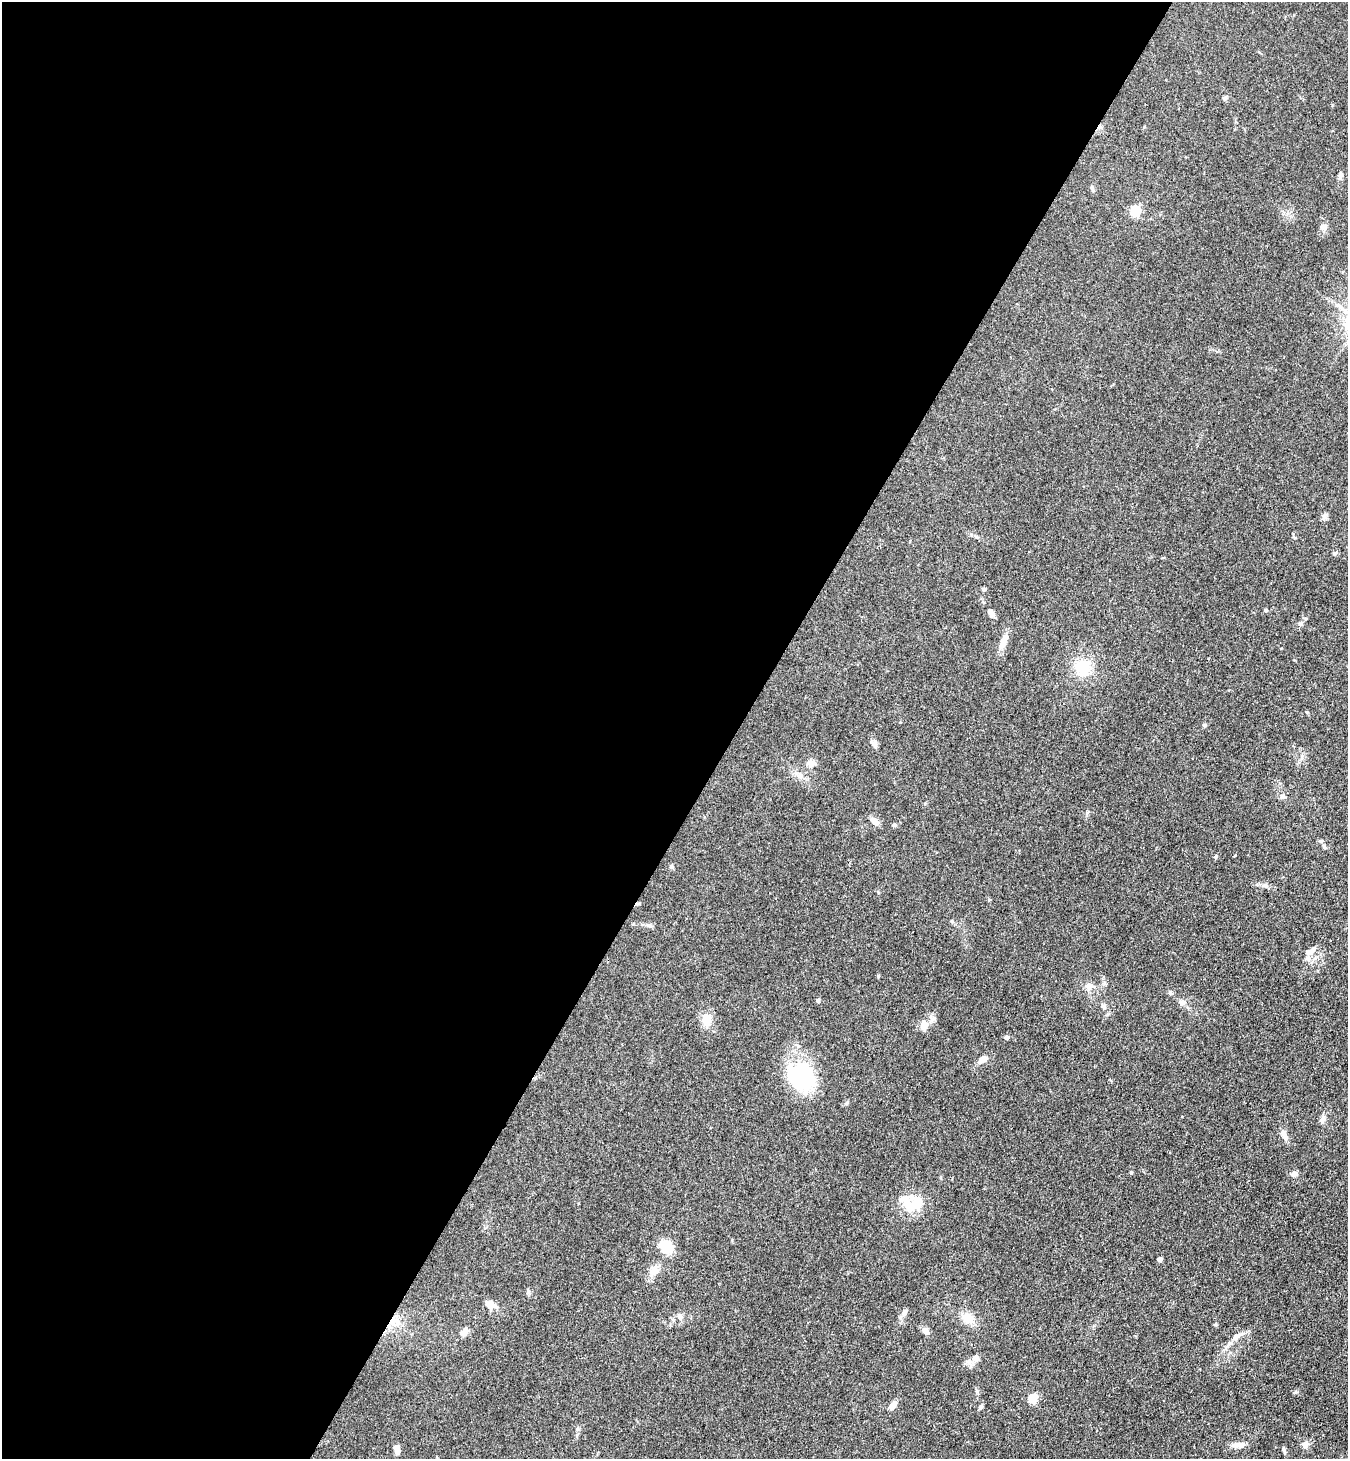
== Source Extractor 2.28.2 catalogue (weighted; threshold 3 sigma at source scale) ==
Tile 5 of 4 x 4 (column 1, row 2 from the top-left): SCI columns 339-1684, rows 2951-4407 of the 5923 x 5900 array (HDU 1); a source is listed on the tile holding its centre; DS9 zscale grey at full resolution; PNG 1350 x 1461 px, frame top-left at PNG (2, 2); no overlay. Shown black and unused: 55% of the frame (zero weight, under 3 of 4 exposures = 5% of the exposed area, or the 3 px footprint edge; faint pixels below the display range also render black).
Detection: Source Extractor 2.28.2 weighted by HDU 2 'WHT'; one run over the whole footprint, this tile lists its part. Background 0.101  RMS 0.0064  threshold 0.0287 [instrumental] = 3 sigma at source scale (4.5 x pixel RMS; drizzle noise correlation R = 1.50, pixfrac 1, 0.05/0.05 arcsec/px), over >= 5 px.
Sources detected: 62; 2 inside a brighter object's white glare — not listed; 1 inside a brighter listed object's ellipse — not listed separately; the other 59 listed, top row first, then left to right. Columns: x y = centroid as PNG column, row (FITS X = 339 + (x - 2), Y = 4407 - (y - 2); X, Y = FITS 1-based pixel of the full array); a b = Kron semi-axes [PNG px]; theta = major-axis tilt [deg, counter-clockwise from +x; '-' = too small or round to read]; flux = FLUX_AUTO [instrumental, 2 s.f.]
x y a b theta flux
1340 176 10 5 77 1.5
1092 188 7 4 -71 0.92
1135 211 5 5 - 46
1324 227 10 8 -82 2.7
1324 516 8 6 65 1.8
1335 553 6 4 19 0.88
984 589 6 5 - 0.98
1266 610 5 4 - 0.79
991 613 11 6 -63 2.6
1300 624 6 4 1 1
1003 642 20 8 67 5.7
1083 667 17 16 - 19
1204 725 5 5 - 0.82
874 744 11 7 -77 2.2
810 763 10 9 - 3.1
799 776 8 6 -19 2.4
1283 797 7 6 - 1.4
874 821 14 7 -43 3.3
894 825 6 5 - 0.98
1324 847 6 4 -71 0.86
671 867 6 6 - 1.1
1264 885 9 4 -19 1.6
649 925 9 5 -7 1.6
1310 952 18 8 31 4.3
878 976 4 4 - 0.65
1089 986 11 9 20 3.7
818 1000 5 4 - 0.98
1182 1002 9 6 -10 2
1103 1006 8 5 -60 1.4
707 1019 11 9 70 9.1
924 1025 12 9 80 5.1
1006 1037 6 5 - 1.3
983 1059 11 7 34 4.8
801 1076 32 30 -49 48
1323 1117 9 7 -82 2.4
1284 1135 17 6 -62 3.4
1294 1173 7 6 - 2.4
918 1202 25 19 -65 12
666 1247 14 12 -52 15
1159 1259 4 4 - 3.1
654 1271 11 10 - 5.5
528 1292 8 5 -70 1.3
490 1305 15 10 -18 4.6
904 1312 9 6 61 2.6
680 1317 8 6 -85 2.3
968 1318 14 11 -45 9.4
393 1321 14 7 22 5.5
925 1331 10 7 -44 2.8
464 1332 10 7 42 4.5
1237 1336 12 7 33 3.3
975 1358 8 7 - 3.3
1295 1392 6 4 17 0.81
1032 1398 5 5 - 34
893 1405 10 6 58 3.4
980 1407 7 5 63 1.4
1238 1445 17 6 3 4.6
1305 1445 8 8 - 3
397 1450 11 6 -83 3.1
1284 1450 11 3 -65 1.1
Overlapping masked pixels (flux is a lower limit): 1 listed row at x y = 393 1321
Unlisted compact peaks at least as high as the median listed source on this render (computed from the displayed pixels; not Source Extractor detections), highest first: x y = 1131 1173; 1216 856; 1235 855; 1215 1325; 1307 712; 1087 812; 578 1429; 878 892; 1295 538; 952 921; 847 1103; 977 1391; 1332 105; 633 924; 1225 98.